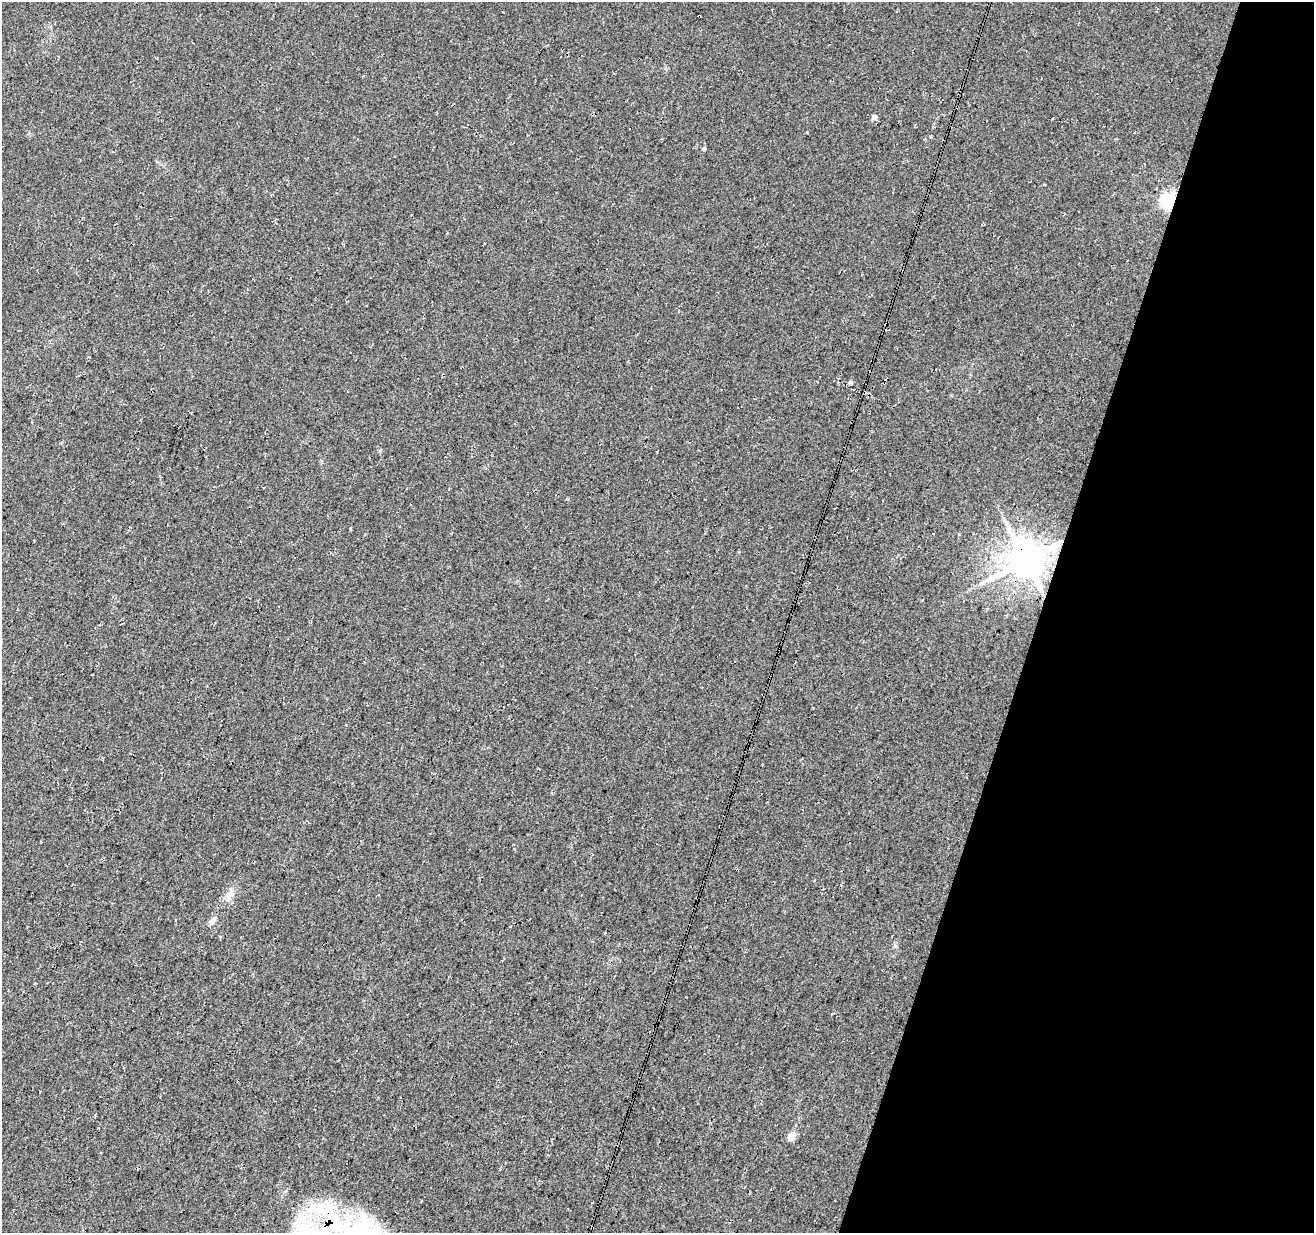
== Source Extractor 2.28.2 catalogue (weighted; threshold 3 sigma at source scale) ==
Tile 8 of 4 x 4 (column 4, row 2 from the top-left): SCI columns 3947-5258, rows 2746-3976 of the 5258 x 5429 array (HDU 1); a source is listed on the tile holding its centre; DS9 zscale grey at full resolution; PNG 1316 x 1235 px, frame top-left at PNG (2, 2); no overlay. Shown black and unused: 21% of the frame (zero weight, under 3 of 4 exposures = <1% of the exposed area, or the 3 px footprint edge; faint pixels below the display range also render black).
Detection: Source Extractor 2.28.2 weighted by HDU 2 'WHT'; one run over the whole footprint, this tile lists its part. Background 0.0339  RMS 0.0092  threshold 0.0414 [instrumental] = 3 sigma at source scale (4.5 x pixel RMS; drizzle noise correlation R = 1.50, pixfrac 1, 0.0396/0.0396 arcsec/px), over >= 5 px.
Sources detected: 13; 1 long thin detection or spike segment (spike, bleed or trail) — not listed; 2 inside a brighter listed object's ellipse — not listed separately; the other 10 listed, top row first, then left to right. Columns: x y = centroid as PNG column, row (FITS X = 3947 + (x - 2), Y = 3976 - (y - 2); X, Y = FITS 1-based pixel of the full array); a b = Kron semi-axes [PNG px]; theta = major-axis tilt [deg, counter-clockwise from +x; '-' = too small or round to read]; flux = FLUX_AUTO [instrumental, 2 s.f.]
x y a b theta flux
874 117 5 5 - 5.5
704 149 5 4 - 1.9
1169 201 6 6 - 320
850 383 5 4 - 2.6
1025 560 11 10 - 2400
229 895 14 9 59 7.2
212 921 11 6 53 4.2
96 1115 4 2 - 1.8
791 1137 8 7 - 7.8
348 1229 79 22 -15 140
Overlapping masked pixels (flux is a lower limit): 3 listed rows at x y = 1169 201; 1025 560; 348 1229
Isophote crosses this tile's border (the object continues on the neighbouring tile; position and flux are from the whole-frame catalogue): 1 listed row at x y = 348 1229
Unlisted compact peaks at least as high as the median listed source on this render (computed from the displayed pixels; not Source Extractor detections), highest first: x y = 350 528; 895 946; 807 132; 568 499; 931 137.